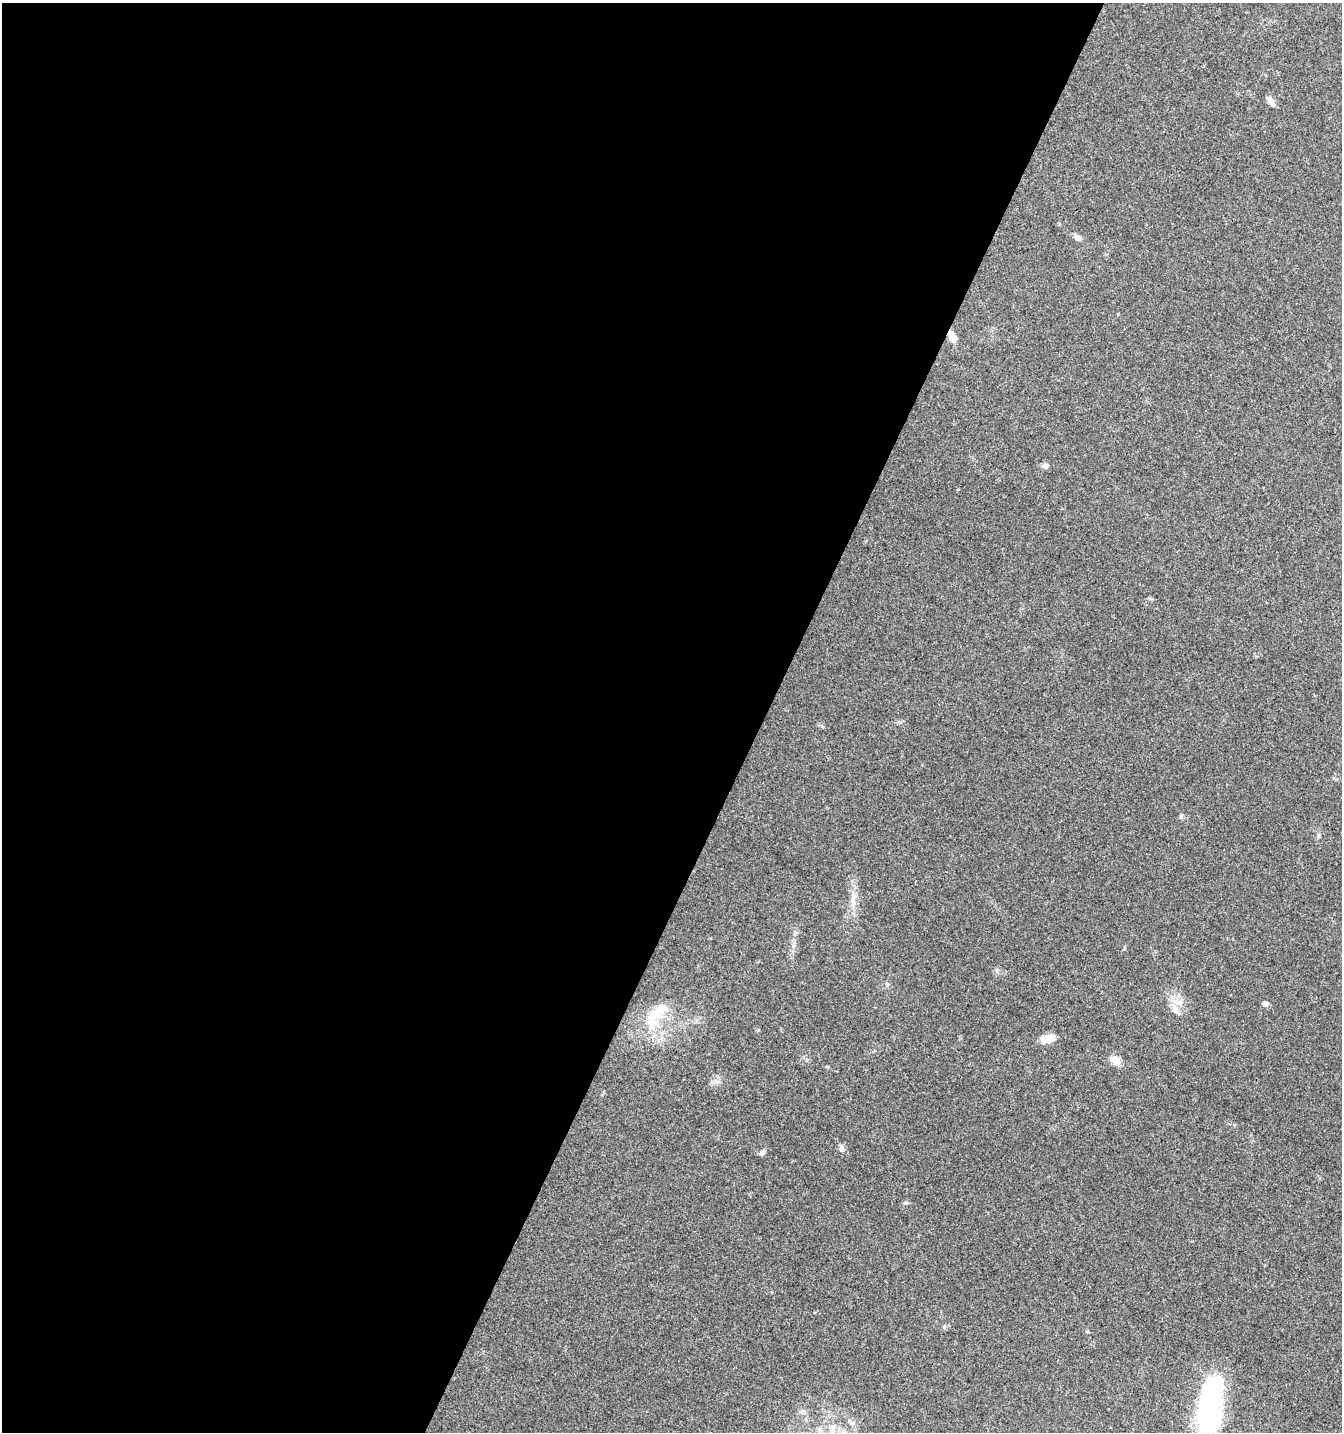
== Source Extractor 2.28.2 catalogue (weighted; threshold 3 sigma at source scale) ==
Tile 5 of 4 x 4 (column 1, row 2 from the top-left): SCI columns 202-1541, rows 2869-4298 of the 5831 x 5727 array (HDU 1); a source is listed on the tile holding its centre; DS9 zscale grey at full resolution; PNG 1344 x 1434 px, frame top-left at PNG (2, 3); no overlay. Shown black and unused: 57% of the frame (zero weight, under 3 of 4 exposures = <1% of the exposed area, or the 3 px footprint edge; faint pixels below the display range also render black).
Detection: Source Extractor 2.28.2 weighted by HDU 2 'WHT'; one run over the whole footprint, this tile lists its part. Background 0.0438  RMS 0.0034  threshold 0.0155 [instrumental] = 3 sigma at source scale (4.5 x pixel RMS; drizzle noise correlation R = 1.50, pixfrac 1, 0.0396/0.0396 arcsec/px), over >= 5 px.
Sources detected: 20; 1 inside a brighter object's white glare — not listed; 1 inside a brighter listed object's ellipse — not listed separately; the other 18 listed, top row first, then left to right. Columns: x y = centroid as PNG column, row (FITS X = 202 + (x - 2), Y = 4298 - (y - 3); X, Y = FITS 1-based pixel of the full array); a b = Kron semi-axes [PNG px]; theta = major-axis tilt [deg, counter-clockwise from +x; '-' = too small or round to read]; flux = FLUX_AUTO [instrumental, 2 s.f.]
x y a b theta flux
1271 101 15 6 -59 1.5
1077 238 9 6 -42 1.4
953 337 12 6 -68 3.5
1045 466 10 6 13 1.1
1181 817 6 5 - 0.59
853 900 23 6 88 3.3
997 970 6 5 - 0.67
1265 1004 6 5 - 1.7
1175 1010 11 8 -51 2.1
652 1018 37 17 68 11
1048 1039 15 9 11 4.5
1115 1060 11 9 -44 3.3
842 1148 11 6 -78 1.1
762 1153 8 6 43 0.81
944 1327 6 4 46 0.53
1087 1331 5 3 - 0.36
1209 1410 61 22 79 48
832 1427 8 6 20 1.4
Overlapping masked pixels (flux is a lower limit): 1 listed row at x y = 953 337
Isophote crosses this tile's border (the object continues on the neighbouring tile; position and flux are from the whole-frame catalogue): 1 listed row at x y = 1209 1410
Unlisted compact peaks at least as high as the median listed source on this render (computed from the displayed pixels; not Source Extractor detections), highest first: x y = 905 1203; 887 984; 758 1030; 1149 598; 1318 836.